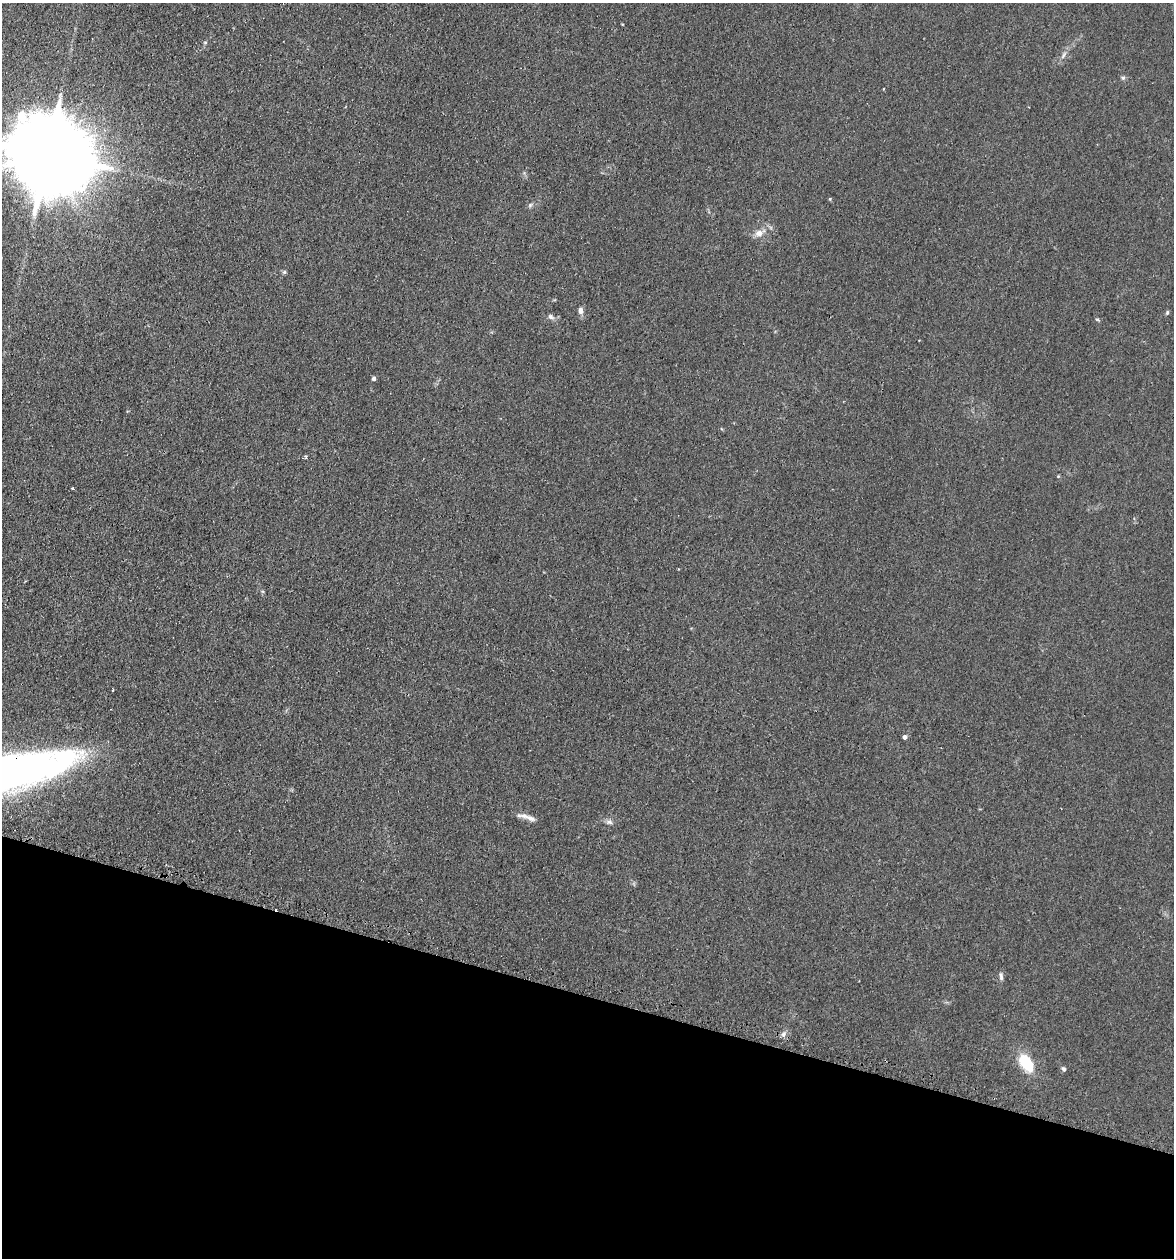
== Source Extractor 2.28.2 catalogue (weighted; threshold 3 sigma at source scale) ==
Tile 15 of 4 x 4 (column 3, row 4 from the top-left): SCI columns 2610-3781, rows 24-1279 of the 5097 x 5069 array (HDU 1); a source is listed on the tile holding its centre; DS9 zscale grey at full resolution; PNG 1176 x 1260 px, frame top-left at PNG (2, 3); no overlay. Shown black and unused: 21% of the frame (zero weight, under 2 of 3 exposures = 3% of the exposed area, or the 3 px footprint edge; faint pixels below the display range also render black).
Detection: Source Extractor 2.28.2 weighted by HDU 2 'WHT'; one run over the whole footprint, this tile lists its part. Background 0.0402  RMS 0.0056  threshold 0.025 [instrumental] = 3 sigma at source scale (4.5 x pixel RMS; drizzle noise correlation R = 1.50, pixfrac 1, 0.05/0.05 arcsec/px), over >= 5 px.
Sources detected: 23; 1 cosmic-ray / hot-pixel residue — not listed; the other 22 listed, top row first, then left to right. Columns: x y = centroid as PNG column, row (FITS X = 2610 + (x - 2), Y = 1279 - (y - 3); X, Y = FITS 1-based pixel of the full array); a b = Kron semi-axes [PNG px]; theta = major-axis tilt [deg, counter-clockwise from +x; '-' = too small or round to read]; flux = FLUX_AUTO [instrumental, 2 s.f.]
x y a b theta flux
1064 54 10 4 61 1.6
1123 78 6 5 - 0.98
47 155 27 18 -18 12000
830 199 5 3 - 0.51
530 205 7 4 46 0.97
759 233 12 9 27 3.7
284 272 5 5 - 0.78
581 310 8 6 -87 2.4
1167 312 6 4 70 0.8
551 317 9 6 -38 1.6
1097 319 6 3 -19 0.62
374 379 4 4 - 1.5
306 457 5 3 - 0.8
72 488 3 3 - 0.51
904 737 4 4 - 2.1
6 773 131 30 12 370
531 818 16 7 -23 3.7
609 822 10 6 -10 1.7
1001 976 11 5 -86 1.6
784 1034 7 4 71 1.2
1026 1063 20 11 -57 19
1064 1069 7 5 -31 1
Overlapping masked pixels (flux is a lower limit): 1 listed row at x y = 6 773
Isophote crosses this tile's border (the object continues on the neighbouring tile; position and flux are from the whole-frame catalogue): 2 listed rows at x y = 47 155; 6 773